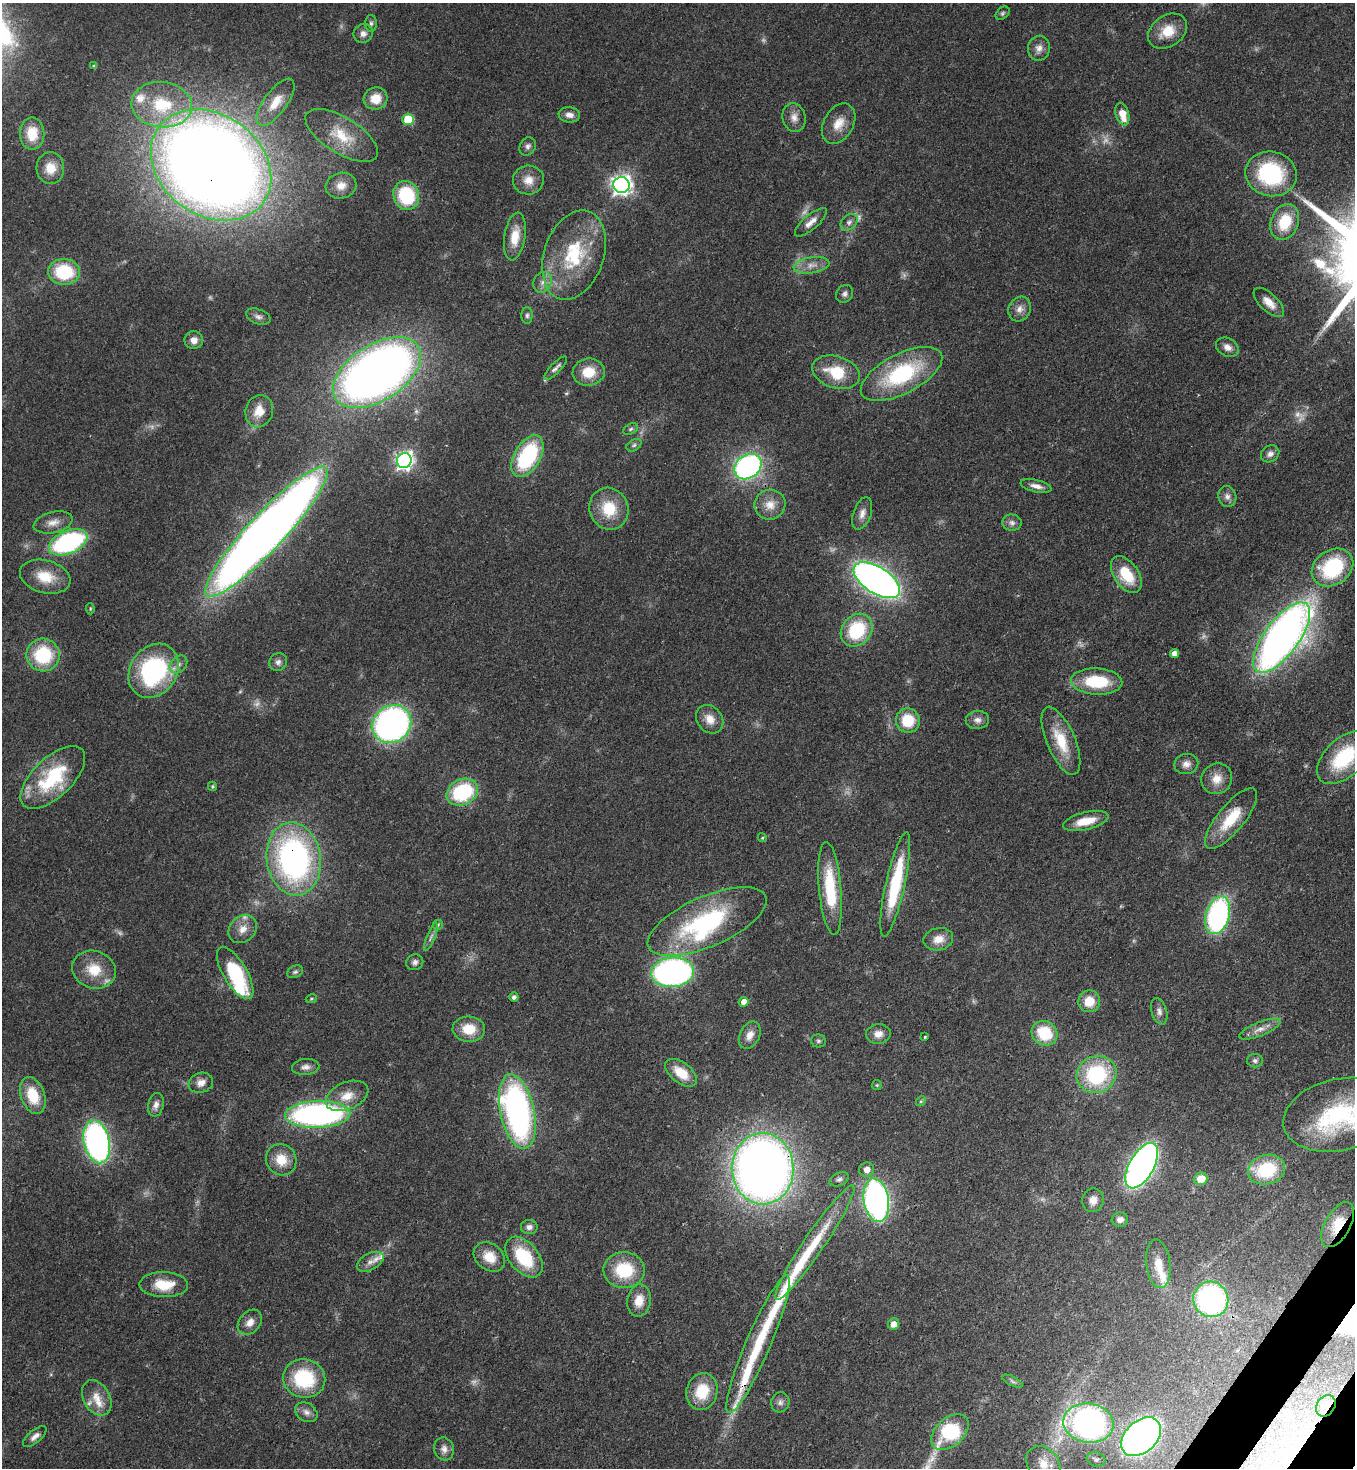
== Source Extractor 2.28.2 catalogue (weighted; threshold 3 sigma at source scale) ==
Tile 6 of 4 x 4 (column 2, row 2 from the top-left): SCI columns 1717-3069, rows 2990-4455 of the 6000 x 5978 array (HDU 1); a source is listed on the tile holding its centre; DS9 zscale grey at full resolution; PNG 1357 x 1470 px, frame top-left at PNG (2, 3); each listed source drawn as its Kron ellipse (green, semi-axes under 4 px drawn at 4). Shown black and unused: <1% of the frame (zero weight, under 3 of 4 exposures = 7% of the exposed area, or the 3 px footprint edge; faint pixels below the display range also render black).
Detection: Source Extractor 2.28.2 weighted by HDU 2 'WHT'; one run over the whole footprint, this tile lists its part. Background 0.0729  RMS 0.004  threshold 0.018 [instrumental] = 3 sigma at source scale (4.5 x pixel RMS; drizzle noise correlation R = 1.50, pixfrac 1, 0.05/0.05 arcsec/px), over >= 5 px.
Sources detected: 191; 15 too faint to see at this stretch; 1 inside a brighter object's white glare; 2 long thin detections or spike segments (spike, bleed or trail) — neither listed nor drawn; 8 inside a brighter listed object's ellipse — not listed separately; the other 165 listed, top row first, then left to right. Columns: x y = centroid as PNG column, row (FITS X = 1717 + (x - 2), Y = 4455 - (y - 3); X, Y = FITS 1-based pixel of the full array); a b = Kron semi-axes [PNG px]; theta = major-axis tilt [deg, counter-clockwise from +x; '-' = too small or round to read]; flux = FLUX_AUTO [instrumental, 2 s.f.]
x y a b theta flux
1002 13 8 5 42 0.85
371 23 8 5 90 1
1168 31 21 15 35 9.2
363 33 10 9 - 2.3
1039 48 12 11 - 3
94 66 4 3 - 0.85
376 99 12 11 - 7.7
275 102 28 11 54 7.6
162 105 30 22 -6 23
1122 114 11 6 -74 6
569 115 10 7 -6 2.6
794 118 14 11 -75 3.4
408 119 5 5 - 20
839 124 22 14 59 6.6
32 134 16 12 -90 9
342 135 41 18 -32 14
528 146 9 8 - 1.6
211 165 64 50 -35 860
50 168 16 14 -86 6.5
1271 174 26 22 -12 40
528 180 15 14 - 5.4
622 185 8 8 - 220
341 186 15 13 13 4.7
406 195 15 12 -69 28
811 222 20 7 41 3.5
849 222 9 7 42 1.7
1285 222 18 13 68 15
515 237 24 10 81 8.3
574 255 46 30 71 33
812 265 18 8 8 4
64 272 16 13 -4 23
542 282 10 8 63 2.6
845 294 9 8 - 1.5
1269 302 19 9 -43 4.4
1020 309 13 11 62 3.1
527 315 8 5 89 0.96
258 317 13 7 -20 1.8
194 340 9 9 - 2.7
1227 347 12 9 -30 2.8
555 368 16 5 46 1.6
589 372 16 13 8 9.3
836 372 24 16 -17 14
377 373 49 28 33 380
902 374 45 20 27 41
259 411 16 13 73 6.6
631 429 8 5 28 0.92
634 445 8 5 31 1
1270 454 10 8 35 2.1
527 456 23 13 59 41
404 461 7 7 - 170
748 467 15 11 36 96
1036 486 16 6 -14 2.7
1227 497 10 9 - 2.1
770 505 15 15 - 5.5
609 509 21 19 -67 14
862 513 17 9 70 2.9
53 522 20 10 14 4.3
1012 523 9 8 - 1.8
266 532 87 18 47 620
68 542 20 11 23 72
1332 568 22 17 34 35
1126 575 21 12 -56 13
45 577 26 16 -15 10
877 580 26 13 -33 250
90 609 5 4 - 0.48
857 630 18 14 50 25
1282 638 42 17 54 310
1174 654 5 4 - 3.2
43 655 16 16 - 25
278 662 9 8 - 1.8
178 664 10 7 45 2.2
154 671 29 23 55 61
1097 681 25 13 -3 21
710 719 15 12 -51 4.9
908 720 12 12 - 13
977 720 12 9 5 2.3
392 724 20 18 40 140
1061 741 36 14 -67 14
1344 757 33 19 44 29
1186 764 12 10 11 2.7
53 778 40 19 43 32
1217 779 16 15 - 5.5
212 786 4 4 - 0.58
462 792 16 12 26 35
1231 818 38 13 51 15
1086 821 23 8 13 8.3
762 838 4 4 - 0.45
294 859 37 27 -82 120
895 884 53 9 78 29
830 888 46 11 -85 24
1218 915 19 11 73 86
707 922 64 25 23 59
438 925 5 5 - 0.54
243 929 15 13 46 4.8
431 937 15 4 69 1.4
938 939 15 11 12 4.9
415 962 8 7 - 1.6
94 970 22 18 -21 11
295 972 8 6 26 0.95
673 972 21 14 5 140
235 973 29 12 -59 28
514 997 4 4 - 1.1
311 999 6 4 18 0.49
1089 1001 11 11 - 7.6
744 1002 5 4 - 3.1
1159 1011 13 7 -73 2.1
469 1029 16 12 -3 9.6
1260 1029 22 7 22 3.5
1044 1033 13 12 - 17
878 1034 12 10 7 3.6
750 1035 14 9 63 3.8
925 1037 3 2 - 0.46
818 1041 7 6 - 1
1255 1061 8 7 - 1.2
306 1067 14 8 5 2.3
681 1073 18 10 -39 9.1
1097 1074 20 18 21 36
201 1083 12 10 18 3.1
877 1085 5 4 - 0.49
33 1095 19 12 -70 13
347 1096 22 13 23 7.4
921 1101 5 4 - 0.58
156 1105 12 7 77 2.3
517 1111 38 17 -78 140
318 1114 33 13 2 120
1340 1115 57 36 12 54
97 1142 22 13 -77 130
281 1160 16 15 - 8.2
1142 1166 25 12 61 210
763 1169 36 31 -88 410
867 1170 7 7 - 2.9
1266 1170 19 14 17 23
839 1179 10 6 22 1.4
1201 1179 7 6 - 6.6
876 1200 22 12 -81 140
1093 1200 12 10 76 3.6
1120 1220 8 7 - 2.1
1338 1225 25 12 61 11
529 1227 8 7 - 1.7
815 1242 69 10 56 20
489 1257 17 13 -39 7.8
524 1257 23 14 -50 22
370 1262 14 8 28 3.1
1158 1264 24 12 -83 7.7
624 1270 20 18 0 20
164 1285 24 12 -1 11
1211 1299 18 17 - 84
639 1301 16 11 80 6.4
250 1322 14 10 50 3.6
894 1324 6 5 - 3.7
758 1344 74 12 67 28
304 1379 21 19 -14 28
1013 1381 11 4 -27 1.1
702 1391 18 15 73 14
97 1398 19 13 -60 6.6
780 1402 10 9 - 1.8
1326 1406 11 9 56 5.2
306 1412 12 9 -33 2.4
1088 1423 25 19 -8 140
950 1432 22 14 42 32
35 1436 14 6 39 2.2
1141 1437 23 15 43 190
444 1449 11 10 - 2.6
1096 1459 9 7 -18 1.4
1043 1464 19 15 -50 7.4
Overlapping masked pixels (flux is a lower limit): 7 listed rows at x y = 211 165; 266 532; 294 859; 33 1095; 763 1169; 1338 1225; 1326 1406
Isophote crosses this tile's border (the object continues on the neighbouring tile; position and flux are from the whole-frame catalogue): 2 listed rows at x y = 1344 757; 1340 1115